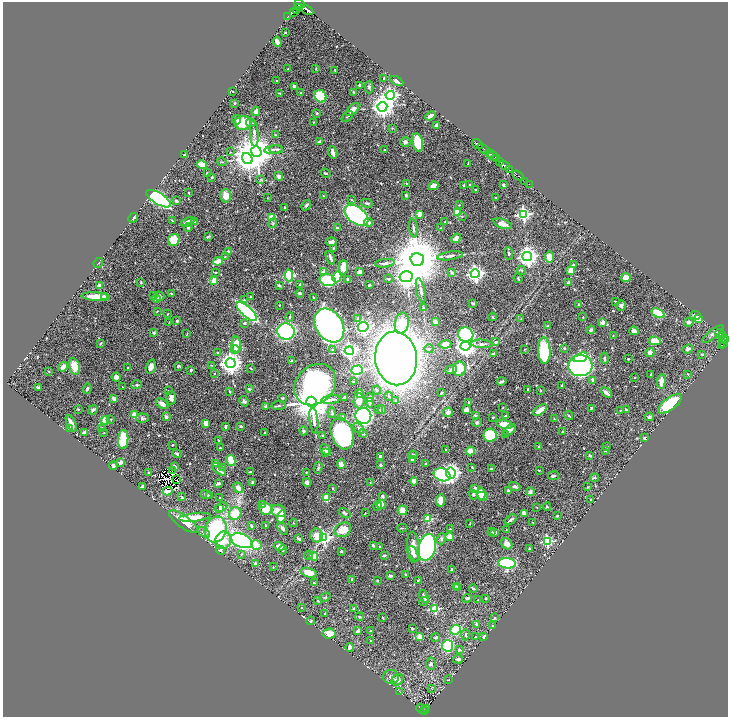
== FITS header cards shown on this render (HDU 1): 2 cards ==
NAXIS1  =                 1451
NAXIS2  =                 1430

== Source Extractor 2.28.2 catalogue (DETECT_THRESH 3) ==
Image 1451 x 1430 px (HDU 1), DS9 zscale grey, zoomed out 1/2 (1 PNG px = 2 x 2 image px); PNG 730 x 719 px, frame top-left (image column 2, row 1430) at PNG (3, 2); each listed source drawn as its Kron ellipse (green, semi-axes under 4 px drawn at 4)
Background 0.585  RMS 0.011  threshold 0.0336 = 3 sigma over >= 5 px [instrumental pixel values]
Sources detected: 649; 30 cannot appear on this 1/2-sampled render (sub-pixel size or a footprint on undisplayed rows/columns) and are neither listed nor drawn; of the other 619, the 500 brightest by FLUX_AUTO listed and drawn (119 fainter detections omitted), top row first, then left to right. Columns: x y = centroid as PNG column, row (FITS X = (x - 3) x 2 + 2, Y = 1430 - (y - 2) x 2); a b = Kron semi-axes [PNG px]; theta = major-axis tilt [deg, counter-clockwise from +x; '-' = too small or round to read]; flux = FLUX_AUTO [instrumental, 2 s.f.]
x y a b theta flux
300 4 5 3 - 130
300 7 3 1 - 130
297 10 2 2 - 10
307 10 7 3 -30 330
294 12 3 1 - 15
288 16 2 1 - 1.2
285 33 2 2 - 3.6
277 42 5 2 - 18
288 69 3 3 - 1.4
316 69 4 2 - 1.5
335 70 3 2 - 2.1
384 78 2 2 - 2.9
277 81 2 2 - 1.6
397 81 7 3 -29 6.6
359 85 3 2 - 5.5
294 86 4 3 - 4.9
369 87 6 4 90 4
232 91 4 2 - 3.4
301 92 3 3 - 1.9
353 92 3 2 - 2.1
279 93 2 2 - 1.8
390 95 4 4 - 730
320 96 6 5 - 80
235 103 2 2 - 1.9
382 107 5 5 - 1900
353 110 8 4 45 16
256 112 4 3 - 15
317 113 2 2 - 5.2
347 116 6 2 41 2.3
430 116 5 2 - 14
237 120 5 4 - 4.5
314 122 3 2 - 1.2
243 123 8 7 - 53
251 123 5 3 - 2.9
436 126 3 3 - 9.5
392 128 3 3 - 1.4
254 133 13 3 -87 7.2
275 135 3 3 - 1.3
319 141 4 2 - 4.3
405 142 5 5 - 6.1
418 143 9 5 -80 56
477 144 6 2 -38 150
483 148 6 2 -36 170
276 149 7 4 -5 4.4
274 150 9 3 8 5.7
385 150 3 2 - 1.7
230 152 3 3 - 1.3
256 152 5 5 - 5000
333 152 6 3 -73 14
490 154 4 2 - 45
185 155 3 2 - 5.6
493 156 5 2 - 63
247 158 6 5 - 2300
497 159 2 1 - 24
499 161 2 1 - 26
222 162 5 2 - 1.7
468 164 4 2 - 1.6
202 165 5 4 - 25
505 165 6 2 -34 240
510 169 2 1 - 41
207 173 3 3 - 1.6
325 173 5 2 - 2
279 176 4 4 - 8.3
518 176 6 1 -35 56
212 177 3 2 - 2.8
261 179 4 3 - 2.1
525 181 2 2 - 9
406 183 3 3 - 2
529 184 2 1 - 1.3
464 185 3 2 - 6.2
469 185 2 2 - 2.7
503 185 3 2 - 2.8
433 186 5 4 - 9.7
475 190 2 2 - 2.4
189 193 3 2 - 1.2
406 195 4 3 - 3.3
226 196 7 5 -88 22
324 196 3 2 - 1.6
495 197 3 2 - 1.2
267 198 3 3 - 1.5
159 199 14 5 -31 580
351 200 3 2 - 2.1
176 201 3 2 - 5.5
367 203 6 3 -13 3.3
306 205 6 4 53 5.1
459 205 3 2 - 1.7
285 208 3 2 - 3
457 213 4 3 - 65
419 214 3 3 - 21
523 214 4 4 - 430
356 215 13 8 -36 410
462 216 3 2 - 1.9
133 218 5 3 - 5.2
271 218 3 3 - 66
172 221 3 2 - 2.3
188 222 7 3 23 15
195 222 3 3 - 5.4
369 222 4 3 - 9.9
445 222 3 2 - 1.5
273 223 5 3 - 2.6
502 224 9 4 -19 18
188 227 4 4 - 3.7
337 228 3 3 - 3.3
413 228 9 3 -80 5.2
441 228 3 2 - 1.2
208 236 4 3 - 3.2
456 238 5 4 - 12
174 240 6 6 - 68
331 242 5 4 - 6.8
333 248 3 2 - 1.5
228 251 3 2 - 2.4
509 253 6 3 -86 3.8
450 256 13 3 8 8
225 257 3 2 - 1.3
527 257 5 4 - 1300
549 257 5 4 - 20
330 258 7 2 -70 8
417 260 7 6 - 16000
218 261 5 3 - 30
98 263 5 2 - 1.8
385 263 10 3 7 5.6
573 264 3 2 - 1.3
343 267 7 4 89 30
522 270 4 3 - 3.2
571 271 3 3 - 21
323 272 2 2 - 24
359 272 3 3 - 13
215 273 3 2 - 2.2
452 273 4 3 - 5.9
475 274 4 4 - 790
289 276 6 4 89 200
337 277 6 4 61 95
406 277 6 5 - 2000
626 277 4 4 - 24
518 278 5 2 - 2.2
348 279 3 3 - 4.1
389 279 5 3 - 2.2
328 280 8 5 -14 140
214 281 3 3 - 65
141 282 3 2 - 1.9
568 283 3 2 - 3.9
300 284 3 2 - 2.2
99 285 3 3 - 7.6
279 285 4 2 - 3.5
369 285 2 2 - 2.1
421 290 12 3 -78 5.7
300 293 4 3 - 3.7
171 294 4 2 - 1.7
105 296 3 3 - 3.5
153 296 3 2 - 1.5
160 296 5 4 - 5.1
96 297 14 4 -4 37
251 297 2 2 - 2.4
314 297 3 2 - 1.3
156 298 5 3 - 14
244 300 3 3 - 1.9
615 301 2 2 - 2.8
473 303 4 2 - 3.6
579 304 3 3 - 2.9
280 305 2 2 - 1.3
621 305 5 4 - 5.7
423 308 3 3 - 2.7
157 311 3 3 - 1.4
247 312 13 5 -42 460
658 313 7 3 -26 81
168 314 2 2 - 1.9
695 315 5 3 - 6
290 317 4 3 - 3.2
492 317 4 2 - 2.2
583 317 2 2 - 2.1
358 318 4 3 - 3.3
521 319 3 2 - 1.6
699 319 4 3 - 40
177 321 2 2 - 8.9
169 322 3 3 - 1.2
435 322 3 3 - 21
689 322 5 3 - 8.6
244 323 3 3 - 4.8
402 323 11 7 79 44
603 323 3 2 - 34
329 325 18 13 -56 1300
548 326 4 3 - 3.1
363 327 5 5 - 310
591 330 4 3 - 6.5
286 331 9 8 - 600
634 331 4 3 - 7.2
154 333 2 2 - 13
720 333 4 2 - 45
187 334 3 2 - 1.2
466 334 8 7 - 210
713 334 13 4 39 8.3
613 335 2 2 - 1.7
722 335 2 2 - 32
723 339 4 2 - 74
726 340 4 2 - 160
655 341 6 3 -7 30
496 342 4 3 - 5.5
101 343 4 3 - 1.7
724 343 4 2 - 22
445 344 6 4 8 25
482 344 10 4 -3 6.9
236 345 8 4 -83 47
722 345 2 1 - 11
465 346 5 4 - 1900
564 348 4 3 - 2.5
235 349 4 4 - 16
429 349 4 4 - 3.8
525 349 3 2 - 1.2
688 349 5 3 - 9.9
333 350 3 3 - 2.3
349 351 4 4 - 690
544 351 13 6 -87 120
650 352 4 4 - 8.8
217 353 3 2 - 2
493 354 3 2 - 2.6
702 354 4 3 - 2
581 357 7 4 18 180
396 358 27 21 -84 3200
605 358 5 3 - 3.7
628 359 2 2 - 2.2
292 361 3 2 - 8
231 363 5 5 - 1900
212 365 3 2 - 1.4
74 366 8 5 -76 31
178 366 4 3 - 3.5
580 366 12 10 4 420
63 367 5 3 - 24
151 367 7 5 72 12
128 368 2 2 - 1.2
251 368 3 2 - 2
459 369 7 6 - 88
191 370 3 2 - 2.4
357 370 6 4 17 210
451 370 6 3 21 6.2
49 371 3 2 - 1.2
215 374 2 2 - 3.4
688 374 3 2 - 2
651 375 3 2 - 1.8
116 377 4 4 - 11
635 377 2 2 - 1.6
593 380 4 3 - 5.9
502 381 5 3 - 3.5
661 381 7 3 84 27
354 382 3 2 - 1.7
137 385 5 3 - 3.5
315 385 23 18 43 450
562 386 3 2 - 2.5
38 387 4 2 - 3.2
122 387 2 1 - 1.3
87 389 5 3 - 3.7
249 389 3 2 - 3.3
528 389 2 2 - 2.8
377 390 4 3 - 3.1
540 390 4 2 - 2.2
168 391 2 2 - 1.4
230 392 3 2 - 2.4
441 393 2 2 - 2.4
606 393 6 2 -39 10
360 394 4 3 - 12
389 396 4 3 - 3.1
345 397 3 2 - 1.8
114 398 4 3 - 11
171 398 7 5 -87 7.6
282 398 4 3 - 1.9
369 398 4 3 - 6.6
331 400 10 3 7 8
244 401 5 3 - 4.2
359 401 8 5 87 19
395 401 3 3 - 1.8
312 402 5 5 - 8600
469 402 2 2 - 1.7
370 403 5 3 - 2.7
162 404 7 4 -36 15
670 404 14 6 37 130
266 406 3 2 - 6.2
279 406 7 3 7 3.2
503 407 2 2 - 1.4
592 408 4 3 - 2.6
78 409 3 2 - 1.6
626 409 3 2 - 2.1
93 410 5 3 - 4.6
379 410 3 3 - 2.6
382 410 4 4 - 7.9
466 410 4 3 - 9.4
540 410 8 3 37 29
621 410 3 2 - 1.7
448 412 5 4 - 8.1
332 413 5 3 - 2.6
134 415 3 3 - 75
475 415 3 3 - 3.3
569 415 4 3 - 2.8
363 416 8 8 - 530
505 416 2 2 - 5.1
166 417 3 3 - 6.6
342 417 3 2 - 6.6
493 417 2 2 - 1.7
649 417 4 4 - 3.4
142 418 6 4 -1 6.5
111 419 3 3 - 1.4
554 419 3 2 - 1.9
105 420 4 3 - 28
314 420 13 3 -83 10
71 423 9 3 -64 17
206 423 4 4 - 15
477 423 5 4 - 2.9
504 424 8 4 -11 34
241 426 3 2 - 3.9
226 427 4 2 - 4.8
70 428 4 3 - 2.9
102 428 3 2 - 3
359 428 6 3 -45 3.9
510 430 7 4 42 11
303 431 4 4 - 4.2
85 432 4 3 - 13
563 432 3 2 - 3.2
104 433 2 2 - 1.2
265 433 2 2 - 2.4
363 433 5 3 - 5.6
342 434 16 11 -70 270
490 435 7 6 - 90
506 435 3 2 - 1.3
322 436 2 2 - 6.9
644 438 3 3 - 3.8
123 439 9 5 87 110
218 440 4 2 - 1.4
172 445 3 2 - 1.7
539 447 2 2 - 4.8
607 447 3 2 - 2.3
220 448 2 2 - 1.5
326 450 6 4 -47 11
446 450 2 2 - 1.4
605 450 3 2 - 2.2
470 451 4 3 - 23
325 453 4 3 - 2.4
177 454 5 3 - 3.9
413 455 4 3 - 4.6
590 455 3 2 - 3.2
380 457 3 3 - 12
412 460 2 2 - 15
231 461 5 4 - 56
121 462 3 2 - 18
426 463 3 3 - 2.6
216 464 4 3 - 15
341 464 5 4 - 14
113 465 4 3 - 7.5
380 465 2 2 - 12
174 466 3 2 - 7.9
223 467 3 3 - 2.9
472 467 3 2 - 1.3
318 468 5 3 - 3.6
219 469 8 3 -40 12
491 469 2 2 - 6.5
172 470 2 1 - 1.2
539 470 3 2 - 1.2
149 472 3 2 - 2.5
250 472 2 2 - 3.2
306 472 2 1 - 1.2
451 473 5 5 - 840
442 475 8 6 -23 150
553 476 5 3 - 4.4
594 478 4 3 - 3.6
176 480 2 1 - 1.2
414 481 4 3 - 13
253 482 3 2 - 4.6
370 482 3 2 - 1.2
218 483 3 3 - 5.6
307 483 4 3 - 7.5
142 486 3 2 - 5.6
515 486 6 3 -16 4.5
587 487 3 2 - 1.6
238 488 6 4 -53 15
475 488 4 3 - 5.4
333 489 3 2 - 2
508 490 4 3 - 2
168 491 5 3 - 50
530 492 4 4 - 6.8
481 494 6 3 -81 33
206 495 5 3 - 2.7
209 495 4 3 - 2.1
473 495 5 4 - 3.5
382 496 4 3 - 3.8
482 496 5 4 - 39
182 497 4 2 - 2.5
220 498 2 2 - 3.5
327 498 3 3 - 54
591 499 3 2 - 1.9
440 500 6 3 86 26
262 504 3 3 - 9.3
381 505 4 3 - 29
377 506 5 3 - 3.7
221 507 7 4 22 6.3
536 507 2 1 - 1.3
547 507 4 3 - 2.2
220 509 4 3 - 3.3
266 509 6 6 - 35
403 510 5 4 - 18
278 511 7 6 - 20
345 513 6 3 -38 4.1
365 513 3 2 - 1.3
524 513 3 3 - 17
235 514 6 6 - 49
281 516 6 3 74 51
557 516 3 3 - 2.4
195 517 16 4 6 32
428 519 3 3 - 100
511 520 6 3 36 4.8
183 521 17 6 -35 50
532 522 3 2 - 1.4
293 523 4 2 - 1.3
470 524 3 2 - 1.7
265 525 3 2 - 1.3
252 526 3 2 - 4.2
283 528 6 3 -57 6.2
402 528 5 2 - 2
216 529 13 10 71 330
450 529 3 2 - 1.5
343 530 8 7 - 36
506 530 3 2 - 1.3
492 531 3 2 - 1.8
204 532 7 4 -34 6.9
495 533 4 2 - 12
317 535 7 6 - 24
450 537 4 4 - 17
324 538 4 4 - 280
299 539 4 2 - 4.3
441 539 5 4 - 4.6
223 540 9 8 - 37
242 541 11 6 -21 450
547 541 3 3 - 210
507 544 6 5 - 12
256 545 5 5 - 16
373 545 3 2 - 3.2
279 546 5 3 - 18
380 546 3 2 - 2
413 547 15 6 -86 30
427 547 13 8 77 750
529 549 3 2 - 3
220 550 5 3 - 3.9
283 550 4 3 - 2.2
341 551 2 2 - 3.9
242 554 3 3 - 1.7
413 554 8 4 -62 9.5
309 555 4 4 - 3.5
384 555 4 3 - 2.8
314 556 4 3 - 35
507 563 8 5 -4 250
255 564 3 3 - 3.9
273 567 3 2 - 1.3
452 569 3 3 - 3.7
309 573 8 4 -16 26
405 574 2 2 - 1.7
391 576 3 2 - 5.9
352 579 4 3 - 2.7
377 580 2 2 - 2.1
418 580 2 2 - 1.5
314 583 3 2 - 2.2
456 586 3 2 - 2.3
458 588 2 2 - 4
473 589 4 2 - 4.1
325 597 5 3 - 2.2
424 597 7 2 -67 7.4
467 598 5 3 - 5.2
486 598 3 3 - 2.1
478 600 2 2 - 1.5
318 601 3 2 - 1.9
424 601 5 2 - 1.9
302 607 3 3 - 1.5
354 609 3 3 - 4
435 609 3 3 - 130
325 614 2 2 - 2.6
360 617 4 3 - 1.9
383 618 3 2 - 1.5
494 618 3 3 - 1.7
310 621 4 3 - 2.4
476 624 3 3 - 4
493 625 3 3 - 2.7
412 628 3 2 - 1.9
456 630 6 4 25 110
358 631 4 2 - 6.9
371 631 2 2 - 1.4
329 634 6 5 - 25
466 635 5 3 - 3
420 637 4 3 - 34
436 637 4 3 - 4.5
476 637 4 3 - 2.4
484 637 2 2 - 4.1
370 641 3 2 - 1.8
448 646 6 5 - 150
349 647 4 3 - 8.6
459 650 4 3 - 3.3
458 659 5 3 - 5.4
431 664 6 5 - 6.4
391 677 8 7 - 8.1
398 680 6 5 - 12
448 680 3 2 - 1.8
431 688 3 3 - 1.3
399 691 3 2 - 1.4
426 708 2 1 - 3.2
422 709 6 2 -25 65
424 710 3 1 - 26
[119 fainter detections neither listed nor drawn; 30 sub-pixel or undisplayed-footprint detections neither listed nor drawn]